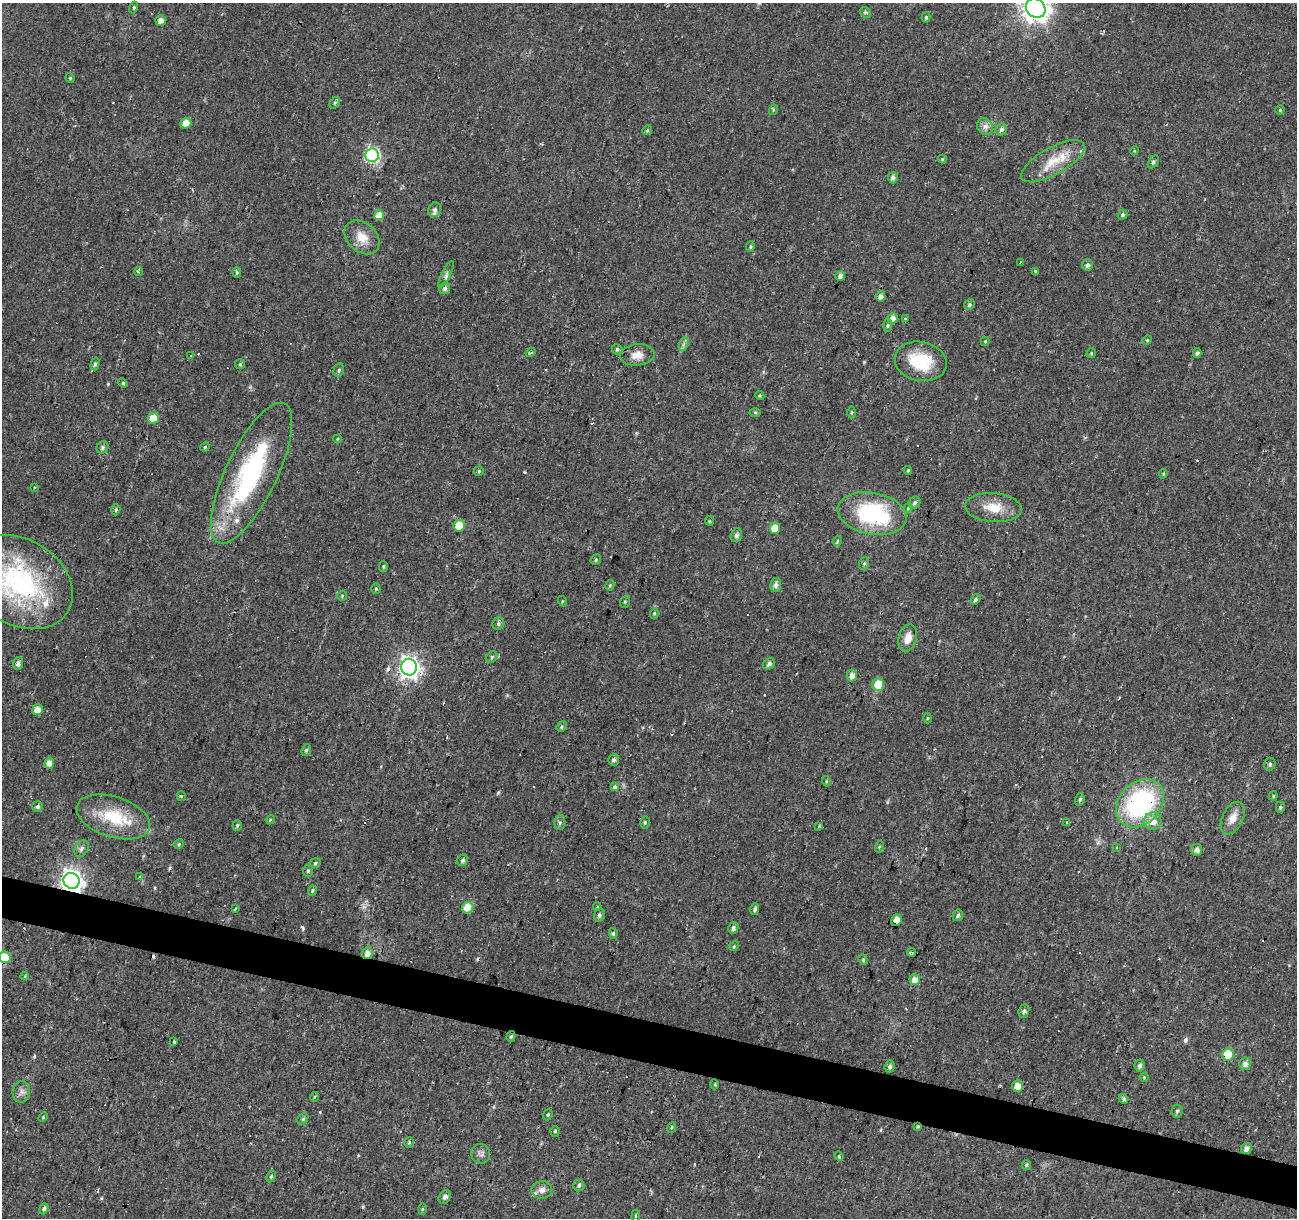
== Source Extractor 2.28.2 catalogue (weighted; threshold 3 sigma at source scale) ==
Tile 6 of 4 x 4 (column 2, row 2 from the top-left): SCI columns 1296-2590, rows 2652-3867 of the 5186 x 5364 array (HDU 1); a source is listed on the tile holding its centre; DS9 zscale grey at full resolution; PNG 1299 x 1220 px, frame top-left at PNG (2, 3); each listed source drawn as its Kron ellipse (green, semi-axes under 4 px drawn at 4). Shown black and unused: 4% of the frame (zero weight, under 2 of 3 exposures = <1% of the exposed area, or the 3 px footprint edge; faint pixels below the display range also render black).
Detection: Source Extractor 2.28.2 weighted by HDU 2 'WHT'; one run over the whole footprint, this tile lists its part. Background 0.024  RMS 0.0033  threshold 0.015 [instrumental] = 3 sigma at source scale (4.5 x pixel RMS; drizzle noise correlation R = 1.50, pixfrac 1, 0.0396/0.0396 arcsec/px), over >= 5 px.
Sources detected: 203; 1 inside a brighter object's white glare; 21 cosmic-ray / hot-pixel residue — neither listed nor drawn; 5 inside a brighter listed object's ellipse — not listed separately; the other 176 listed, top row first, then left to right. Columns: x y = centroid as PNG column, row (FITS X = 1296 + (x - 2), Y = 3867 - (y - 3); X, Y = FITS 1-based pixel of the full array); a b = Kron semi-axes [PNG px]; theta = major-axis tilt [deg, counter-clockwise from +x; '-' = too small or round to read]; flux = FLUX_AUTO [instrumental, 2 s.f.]
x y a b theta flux
134 8 6 3 72 0.41
1036 8 10 9 - 340
865 12 6 4 -44 0.57
926 17 5 4 - 0.52
161 20 5 5 - 1.9
70 78 4 3 - 0.33
335 103 6 4 60 0.45
773 110 5 3 - 0.38
1280 110 4 4 - 0.43
186 123 5 5 - 3.6
985 127 9 7 -52 1.6
647 130 5 4 - 0.48
1001 130 6 6 - 0.97
1134 151 4 3 - 0.3
372 155 7 6 - 59
942 159 4 4 - 0.33
1053 161 35 13 29 8.7
1153 162 7 4 55 0.66
893 178 5 5 - 1.3
435 210 7 6 - 0.97
379 215 5 5 - 5
1123 215 5 4 - 0.68
362 237 19 14 -42 5.2
750 247 5 3 - 0.44
1020 262 3 2 - 0.35
1087 265 6 5 - 1.1
139 271 5 3 - 0.93
1035 271 4 3 - 0.5
237 272 5 4 - 0.44
446 274 15 4 64 1.1
840 276 5 5 - 1.1
445 288 6 5 - 1.2
880 296 5 5 - 1.6
969 305 5 4 - 0.67
892 319 5 5 - 3
905 319 3 3 - 0.34
888 325 6 4 85 0.52
1147 340 5 4 - 0.39
985 341 4 4 - 0.42
684 344 7 4 70 0.73
617 349 5 5 - 0.75
531 352 5 3 - 0.64
1091 353 5 4 - 0.39
1197 353 5 3 - 0.65
637 355 17 10 5 3.6
191 356 3 3 - 0.72
921 361 26 19 -12 15
95 364 6 4 75 0.67
240 364 5 5 - 0.5
339 370 7 5 77 0.59
123 383 5 4 - 0.41
760 396 5 3 - 0.39
755 412 5 3 - 0.46
852 412 6 3 90 0.39
153 418 5 5 - 8.5
337 439 4 4 - 0.34
102 447 6 6 - 0.76
205 447 5 4 - 0.42
908 470 4 3 - 0.35
479 471 5 4 - 0.54
252 473 77 25 64 53
1163 474 5 3 - 0.56
34 487 3 2 - 0.38
915 503 6 5 - 0.84
908 508 4 4 - 0.41
993 508 28 14 -4 6.9
116 510 6 4 72 0.51
872 514 35 21 -10 35
709 521 5 4 - 0.38
459 526 6 5 - 9.1
775 528 5 5 - 4.3
736 535 7 5 68 1.1
837 541 5 4 - 0.38
596 560 6 4 48 0.48
864 563 6 5 - 0.52
383 566 6 4 87 0.43
20 582 57 42 -32 54
610 585 5 4 - 0.45
776 585 7 5 80 1.3
376 589 5 4 - 0.4
342 596 5 5 - 0.42
975 599 6 4 58 0.71
562 601 5 3 - 0.31
625 602 6 5 - 0.49
654 613 5 4 - 0.5
498 624 6 5 - 0.7
908 638 14 9 74 3.4
492 657 6 5 - 0.54
18 663 6 5 - 1.2
769 664 6 5 - 1.1
409 667 8 8 - 180
852 675 6 5 - 2.1
878 684 6 6 - 7.4
37 710 5 5 - 3.2
927 718 5 3 - 0.35
562 727 5 4 - 0.53
306 750 6 4 68 0.5
614 760 6 5 - 0.98
49 763 5 5 - 2.2
1270 764 6 6 - 0.8
826 781 5 3 - 0.32
614 786 4 3 - 2.1
181 796 5 3 - 0.39
1273 796 4 4 - 0.36
1080 799 6 5 - 0.59
1140 803 27 21 46 48
37 806 5 5 - 0.73
1280 807 6 4 89 0.63
113 817 38 20 -18 15
1233 818 17 10 63 3.7
270 820 4 3 - 0.3
1153 821 9 8 - 3.6
645 822 6 4 76 0.49
1066 822 3 3 - 1.5
560 823 7 5 89 0.77
237 825 5 4 - 0.44
819 826 4 3 - 0.67
179 844 5 4 - 0.43
879 847 6 3 72 0.41
1116 848 3 3 - 0.95
81 849 9 6 59 0.98
1197 850 6 5 - 1.5
462 860 6 5 - 0.77
315 863 5 5 - 0.58
308 871 6 5 - 0.56
140 877 3 3 - 0.83
71 881 8 7 - 220
312 890 5 4 - 0.53
597 907 4 3 - 0.41
468 908 6 5 - 8.3
235 909 4 2 - 0.41
755 909 6 4 73 0.84
599 915 6 5 - 0.84
958 915 6 5 - 0.81
897 920 6 5 - 4.9
733 928 6 5 - 0.9
613 933 5 4 - 0.53
734 946 5 4 - 0.44
911 952 4 3 - 0.78
367 953 6 5 - 2.2
5 957 6 5 - 7.8
863 960 5 4 - 0.47
25 976 4 3 - 0.28
915 980 5 5 - 3
1024 1011 7 5 71 0.8
511 1036 5 4 - 0.53
174 1042 3 2 - 0.39
1228 1054 6 5 - 11
1245 1064 6 5 - 1.6
1140 1066 6 5 - 1
890 1067 6 5 - 0.98
1144 1077 4 4 - 0.32
715 1084 5 3 - 0.39
1017 1086 5 5 - 3.3
21 1092 11 8 79 1.7
314 1097 5 3 - 0.36
1123 1099 5 4 - 0.74
1177 1111 6 5 - 0.65
548 1115 6 4 68 0.46
43 1117 5 3 - 0.37
303 1119 6 5 - 0.49
918 1126 4 4 - 0.38
671 1128 5 3 - 0.34
555 1131 5 4 - 0.45
409 1142 5 4 - 0.48
1246 1149 6 5 - 1.5
481 1154 10 9 - 1.3
839 1156 5 4 - 0.42
1026 1165 5 4 - 0.41
271 1176 6 4 63 0.53
579 1185 6 5 - 0.77
542 1190 10 8 6 1.9
445 1197 7 5 58 1.1
44 1209 5 4 - 0.73
422 1209 6 4 88 0.4
636 1216 6 3 82 0.36
Overlapping masked pixels (flux is a lower limit): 10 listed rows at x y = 252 473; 20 582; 1140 803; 113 817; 71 881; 897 920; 367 953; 5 957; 1228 1054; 918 1126
Isophote crosses this tile's border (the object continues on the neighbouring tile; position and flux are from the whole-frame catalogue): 3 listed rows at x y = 1036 8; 20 582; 5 957